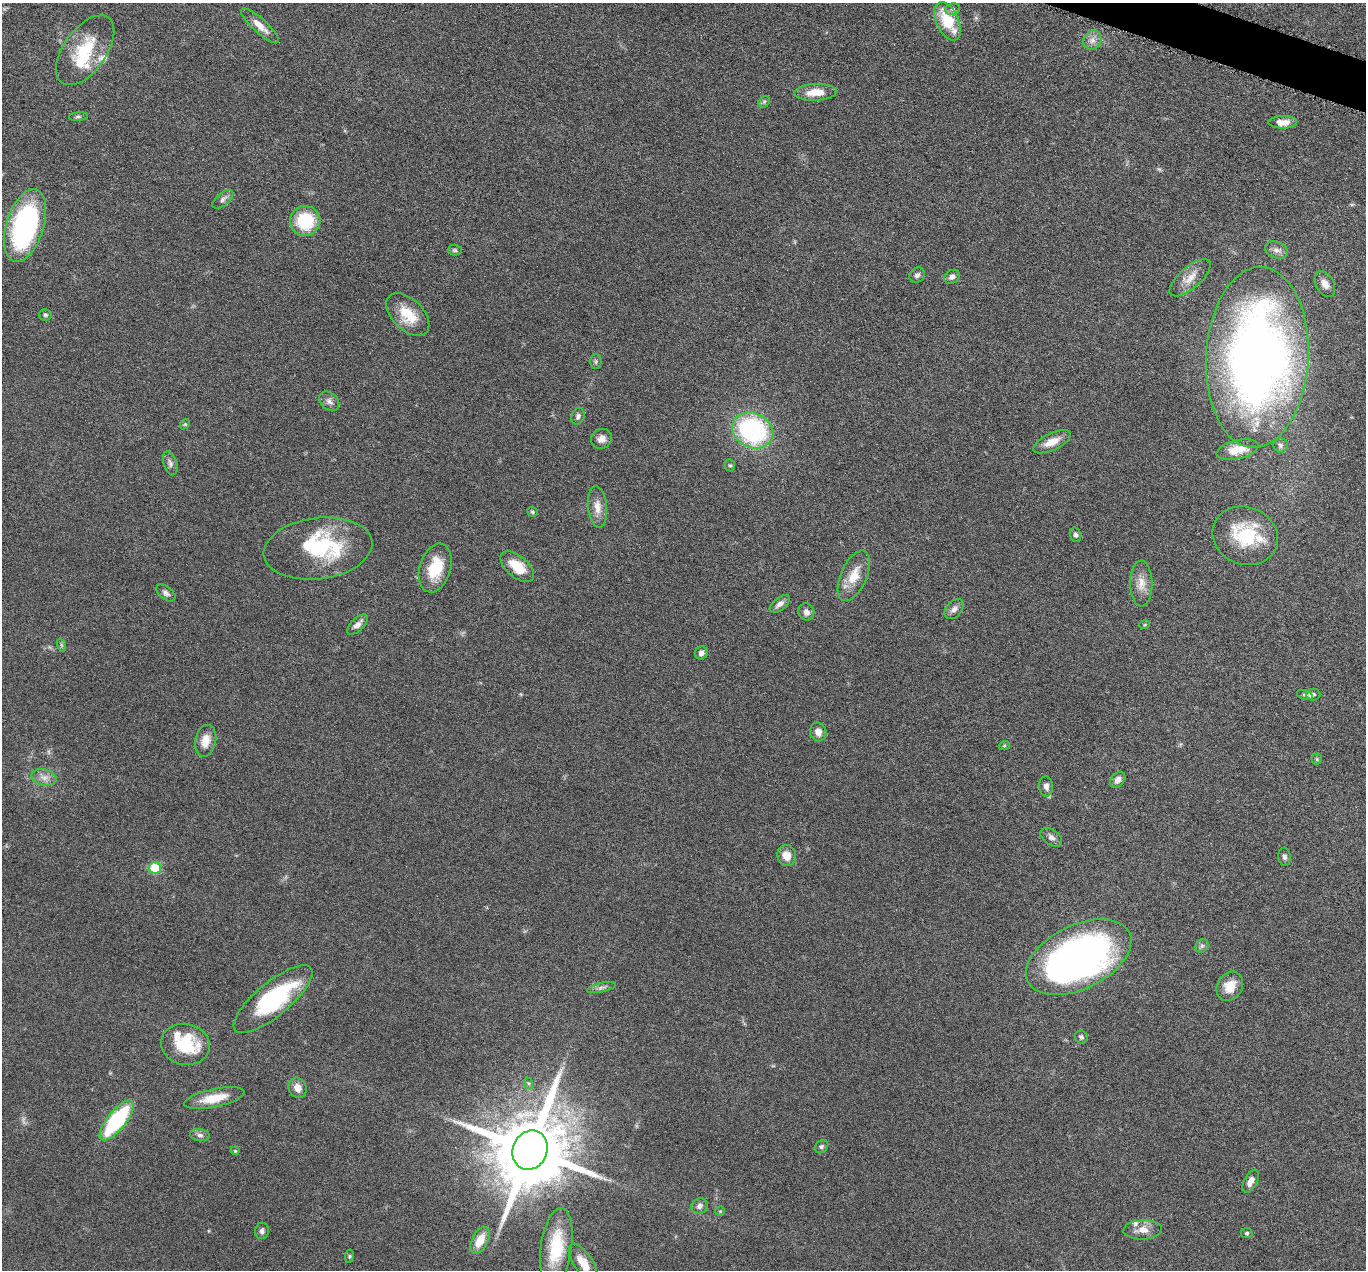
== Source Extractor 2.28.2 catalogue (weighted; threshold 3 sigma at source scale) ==
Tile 10 of 4 x 4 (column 2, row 3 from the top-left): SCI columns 1370-2733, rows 1539-2806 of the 5469 x 5483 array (HDU 1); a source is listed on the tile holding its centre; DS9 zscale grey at full resolution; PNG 1368 x 1272 px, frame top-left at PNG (2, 3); each listed source drawn as its Kron ellipse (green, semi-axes under 4 px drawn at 4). Shown black and unused: <1% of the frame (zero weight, under 4 of 8 exposures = <1% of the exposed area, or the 3 px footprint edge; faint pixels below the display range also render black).
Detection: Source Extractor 2.28.2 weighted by HDU 2 'WHT'; one run over the whole footprint, this tile lists its part. Background 0.0374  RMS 0.004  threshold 0.0162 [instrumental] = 3 sigma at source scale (4.09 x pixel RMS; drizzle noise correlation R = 1.36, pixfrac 0.8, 0.05/0.05 arcsec/px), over >= 5 px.
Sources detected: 99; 3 too faint to see at this stretch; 3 inside a brighter object's white glare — neither listed nor drawn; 6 inside a brighter listed object's ellipse — not listed separately; the other 87 listed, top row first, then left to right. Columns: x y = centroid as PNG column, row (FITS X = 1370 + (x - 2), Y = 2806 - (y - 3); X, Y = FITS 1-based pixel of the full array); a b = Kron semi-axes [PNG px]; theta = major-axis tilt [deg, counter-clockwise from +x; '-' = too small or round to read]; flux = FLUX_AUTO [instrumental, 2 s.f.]
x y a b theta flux
953 9 8 6 13 0.97
947 21 20 11 -66 14
260 26 24 7 -42 3.9
1092 40 10 8 59 2.3
85 50 40 21 54 18
816 92 21 8 3 6
764 102 6 5 - 0.65
78 117 9 4 5 0.63
1283 122 14 6 1 3.3
223 199 12 6 40 1.5
305 221 15 15 - 18
25 226 37 18 73 75
455 250 7 5 -3 0.69
1276 250 12 8 -22 1.9
917 275 8 7 - 1.2
952 277 8 6 32 1.4
1190 278 25 10 41 4.6
1325 284 14 8 -61 2.5
45 315 6 5 - 0.74
408 315 26 15 -45 9.9
1257 357 90 51 87 300
596 362 7 5 88 0.72
329 401 11 8 -43 1.7
578 416 8 6 71 1.2
185 424 6 4 44 0.45
753 430 21 17 -25 56
602 439 11 9 29 2.5
1052 442 20 8 25 4.9
1281 445 7 7 - 1
1238 450 21 9 13 5.8
170 463 12 6 -73 1.4
730 465 6 5 - 0.6
597 507 21 9 -85 4
532 512 5 5 - 0.59
1075 535 7 5 -75 0.92
1245 536 33 28 -22 23
318 548 55 30 7 33
517 567 20 10 -40 8.1
435 568 25 15 73 12
854 576 27 13 66 7.5
1141 584 23 11 -90 4.5
166 593 11 6 -38 1.3
780 604 12 6 39 1.9
954 609 11 7 49 1.9
806 612 8 8 - 1.7
1145 624 5 3 - 0.36
357 625 13 6 44 2.1
61 645 7 4 -71 0.59
701 653 6 6 - 1.4
1313 694 7 6 - 0.81
1305 695 8 4 -16 0.73
818 732 9 8 - 2.4
206 741 16 10 78 4.8
1004 746 5 3 - 0.38
1317 759 5 5 - 0.5
44 777 13 8 -14 2.4
1118 780 9 6 49 1.8
1046 786 10 7 -86 1.7
1051 837 12 7 -35 1.5
787 855 10 9 - 4.2
1285 857 9 6 -83 1.1
155 868 6 6 - 16
1202 946 7 6 - 0.87
1079 957 56 32 26 180
1230 986 15 12 58 5.5
601 988 15 4 13 1.4
273 999 49 17 40 37
1081 1037 6 6 - 0.94
185 1044 24 20 -12 18
528 1083 6 4 -71 0.5
298 1088 10 9 - 3.3
214 1098 31 9 12 8.3
117 1120 24 9 51 39
200 1135 10 6 -7 1.2
821 1147 7 6 - 0.8
530 1150 20 17 66 4800
235 1151 4 4 - 0.38
1251 1181 12 6 62 2.4
700 1206 8 7 - 1.6
720 1211 4 4 - 0.34
1143 1230 19 9 3 3.8
262 1231 8 7 - 1.3
1247 1233 6 5 - 0.66
480 1240 14 8 63 6.8
556 1247 39 15 82 18
349 1256 7 3 82 0.44
583 1263 22 9 -56 6.1
Isophote crosses this tile's border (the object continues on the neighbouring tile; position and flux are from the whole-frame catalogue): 2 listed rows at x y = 25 226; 583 1263